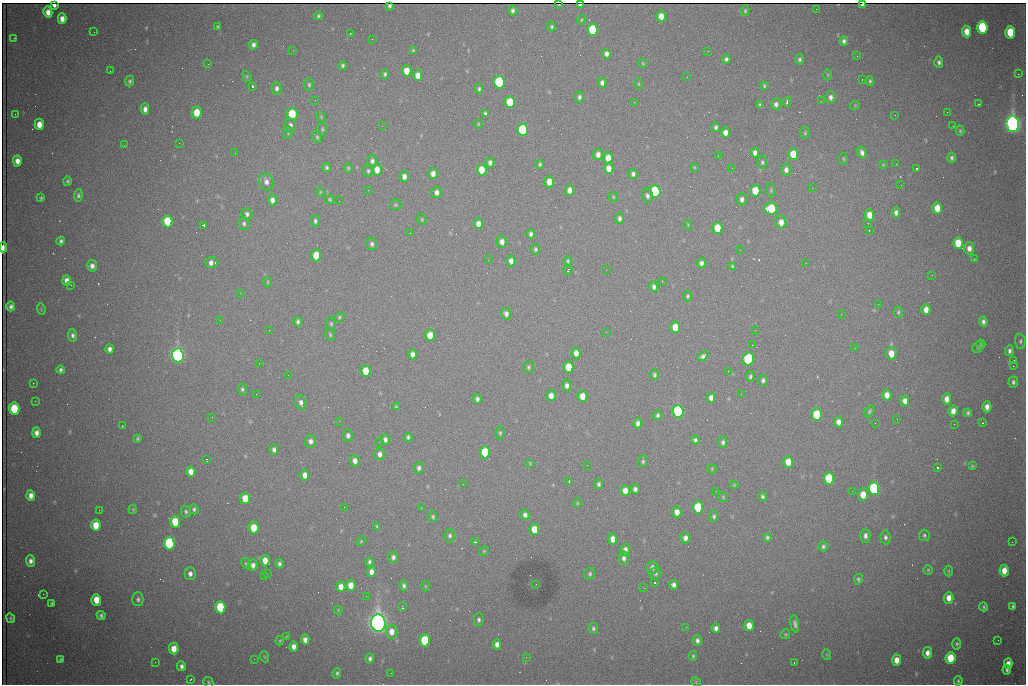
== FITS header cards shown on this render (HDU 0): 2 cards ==
NAXIS1  =                 1024 /fastest changing axis
NAXIS2  =                  682 /next to fastest changing axis

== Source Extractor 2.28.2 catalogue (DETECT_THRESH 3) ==
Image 1024 x 682 px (HDU 0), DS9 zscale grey, 1 PNG px = 1 image px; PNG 1028 x 686 px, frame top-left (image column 1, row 682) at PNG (2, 3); each listed source drawn as its Kron ellipse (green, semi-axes under 4 px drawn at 4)
Background 2070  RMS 27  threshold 81.9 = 3 sigma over >= 5 px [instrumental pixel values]
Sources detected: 415; all 415 listed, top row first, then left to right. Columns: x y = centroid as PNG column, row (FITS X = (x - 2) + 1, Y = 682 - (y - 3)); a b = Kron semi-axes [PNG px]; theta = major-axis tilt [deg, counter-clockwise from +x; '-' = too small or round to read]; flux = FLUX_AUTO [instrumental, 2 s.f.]
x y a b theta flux
54 5 4 4 - 5.1e+03
559 5 3 2 - 1.4e+03
580 5 4 3 - 3.8e+03
863 5 4 4 - 6.6e+03
390 6 3 3 - 3.2e+03
816 9 2 2 - 8.4e+02
513 11 5 3 - 4.6e+03
745 11 5 4 - 2.6e+03
48 12 5 4 - 1.3e+04
318 16 4 3 - 2.8e+03
661 16 5 4 - 1.7e+04
62 19 5 4 - 1.3e+04
581 20 5 3 - 2.1e+03
217 27 4 3 - 2.0e+03
551 27 5 4 - 3.3e+03
982 27 6 5 - 1.3e+05
593 30 6 5 - 9.8e+04
967 31 6 4 -84 2.0e+04
94 32 2 2 - 1.2e+03
1010 32 6 5 - 5.8e+04
350 33 2 2 - 1.5e+03
14 38 3 2 - 1.6e+03
372 39 2 2 - 1.0e+03
844 41 4 4 - 4.7e+03
253 45 4 4 - 6.3e+03
293 50 2 2 - 9.2e+02
413 50 3 2 - 1.9e+03
708 51 2 2 - 8.9e+02
606 54 5 4 - 7.1e+03
857 56 3 2 - 2.5e+03
726 59 4 4 - 4.5e+03
800 59 5 4 - 3.6e+03
939 62 6 4 -87 4.8e+03
643 63 5 3 - 1.7e+03
208 64 3 2 - 2.9e+03
343 66 4 3 - 3.6e+03
110 71 2 2 - 8.0e+02
407 71 5 5 - 2.8e+04
385 74 5 4 - 3.3e+03
1018 74 2 2 - 1.5e+04
418 75 5 4 - 1.5e+04
828 75 5 3 - 1.8e+03
247 76 6 4 -71 2.3e+03
687 77 2 2 - 1.1e+03
862 79 3 2 - 3.8e+03
130 81 5 4 - 3.5e+03
870 81 4 3 - 3.0e+03
499 82 6 5 - 2.0e+05
602 83 5 4 - 6.6e+03
638 84 5 3 - 1.8e+03
309 85 6 5 - 3.5e+03
252 86 3 3 - 1.0e+05
764 86 3 3 - 2.4e+03
277 88 6 5 - 6.0e+03
479 89 5 4 - 3.3e+03
579 97 6 4 78 5.0e+03
830 97 6 5 - 6.7e+03
315 100 2 2 - 1.1e+03
821 101 2 2 - 8.5e+02
510 102 6 5 - 6.2e+04
634 102 2 2 - 1.1e+03
787 102 5 3 - 3.6e+03
776 104 6 5 - 6.0e+03
979 104 2 2 - 1.3e+03
760 105 4 3 - 3.1e+03
855 105 5 3 - 1.6e+03
145 109 5 4 - 8.9e+03
197 112 6 5 - 3.7e+04
947 112 2 2 - 3.0e+03
485 113 4 3 - 3.4e+03
15 114 2 2 - 9.0e+02
292 114 6 6 - 8.5e+04
895 115 2 2 - 9.0e+02
321 117 5 4 - 2.1e+03
39 124 5 4 - 1.9e+04
478 124 5 4 - 2.0e+03
1013 124 8 6 -86 1.4e+06
290 125 7 6 - 7.8e+03
382 126 3 2 - 1.8e+03
953 126 2 2 - 8.5e+02
716 127 5 3 - 4.3e+03
322 129 7 5 -89 3.1e+03
523 130 6 5 - 2.4e+05
960 131 5 4 - 2.7e+03
725 132 5 4 - 1.2e+04
288 133 6 4 73 2.8e+03
805 133 6 5 - 2.6e+03
317 137 6 4 -76 3.0e+03
179 143 2 2 - 3.9e+03
124 145 3 2 - 2.0e+03
862 152 6 4 -73 6.8e+03
235 153 3 2 - 1.5e+03
755 153 5 4 - 8.7e+03
598 154 5 5 - 1.0e+04
793 154 6 5 - 3.9e+04
718 156 2 2 - 8.7e+02
608 158 6 5 - 2.2e+04
951 158 5 4 - 3.7e+03
843 159 6 3 -82 2.0e+03
17 161 5 4 - 1.3e+04
372 161 6 5 - 5.6e+03
762 162 6 5 - 3.2e+03
490 163 5 4 - 6.6e+03
540 164 4 3 - 3.1e+03
896 164 2 2 - 1.3e+03
883 165 3 3 - 1.6e+03
694 167 4 3 - 1.6e+03
327 168 5 4 - 3.4e+03
348 168 5 4 - 2.4e+03
609 168 5 4 - 1.5e+04
732 168 2 2 - 8.4e+02
917 169 3 3 - 5.0e+03
377 170 6 5 - 1.8e+04
482 170 6 5 - 3.7e+04
786 170 6 5 - 8.0e+03
368 171 6 5 - 3.7e+03
433 173 5 4 - 1.1e+04
633 174 5 4 - 5.4e+03
404 176 5 4 - 9.4e+03
67 181 5 4 - 2.9e+03
266 182 9 7 -73 1.0e+04
549 182 5 5 - 2.3e+04
901 185 2 2 - 1.7e+03
812 188 2 2 - 3.2e+03
368 190 2 2 - 8.3e+03
570 190 5 4 - 1.4e+04
771 190 7 4 -84 2.7e+03
655 191 6 5 - 2.2e+05
755 191 6 5 - 4.4e+04
320 192 5 3 - 1.7e+03
436 192 6 5 - 9.3e+03
78 195 6 4 85 3.7e+03
647 196 7 5 -79 5.1e+03
613 197 5 4 - 2.0e+03
41 198 4 3 - 2.7e+03
330 199 5 4 - 2.5e+03
742 199 6 5 - 6.8e+03
272 200 5 4 - 9.1e+03
339 201 2 2 - 1.0e+03
396 205 6 5 - 2.8e+03
937 208 6 5 - 2.8e+04
771 209 6 6 - 8.3e+04
896 213 5 4 - 6.5e+03
247 214 6 5 - 5.1e+03
870 215 6 4 -84 2.2e+04
619 218 6 4 -86 5.8e+03
422 219 6 4 -71 2.3e+03
167 221 6 5 - 8.4e+04
315 221 6 4 -86 4.0e+03
781 222 7 5 -74 1.7e+04
868 223 2 2 - 1.2e+03
244 224 6 5 - 4.0e+03
478 224 5 4 - 1.2e+04
204 225 3 3 - 6.5e+03
688 225 4 3 - 1.5e+03
717 228 6 5 - 4.0e+04
869 230 2 2 - 1.9e+03
410 233 2 2 - 9.6e+02
531 234 4 4 - 5.7e+03
61 241 4 4 - 4.0e+03
502 242 6 5 - 1.1e+04
958 243 6 5 - 4.0e+04
372 244 6 5 - 5.0e+03
3 247 5 3 - 1.1e+04
969 248 6 5 - 1.0e+04
535 249 5 5 - 3.8e+03
740 250 2 2 - 9.9e+02
316 255 6 5 - 4.6e+04
974 259 3 2 - 1.5e+03
488 260 3 2 - 2.3e+03
511 261 5 4 - 1.0e+04
568 261 5 4 - 2.5e+03
211 263 7 5 3 9.1e+03
701 263 5 4 - 7.6e+03
806 263 2 2 - 1.2e+03
92 266 6 5 - 8.4e+03
732 266 4 3 - 2.2e+03
568 270 4 2 - 1.9e+03
606 270 2 2 - 1.2e+03
932 275 2 2 - 1.3e+03
67 281 5 4 - 1.1e+04
662 281 3 2 - 2.2e+03
267 282 5 3 - 1.9e+03
71 285 2 2 - 7.1e+03
654 287 5 4 - 5.5e+03
240 293 2 2 - 9.0e+02
688 296 5 4 - 3.3e+03
878 304 2 2 - 1.2e+03
11 306 5 4 - 5.5e+03
41 309 6 3 -73 1.9e+03
926 309 5 4 - 1.4e+04
898 312 6 4 -79 2.7e+03
506 314 6 5 - 7.8e+03
841 314 2 2 - 2.5e+03
339 317 5 4 - 2.7e+03
220 320 2 2 - 1.0e+03
983 321 5 4 - 5.6e+03
298 322 5 3 - 4.4e+03
331 324 6 4 -75 2.6e+03
675 327 6 5 - 3.0e+04
269 330 2 2 - 8.5e+02
755 330 3 2 - 1.7e+03
606 332 2 2 - 8.4e+02
72 335 6 4 -83 5.2e+03
330 335 7 4 -65 2.8e+03
430 335 6 5 - 2.8e+04
1020 341 7 5 -84 4.0e+03
981 344 4 4 - 2.1e+03
752 345 2 2 - 4.2e+03
978 347 6 5 - 2.6e+03
855 348 2 2 - 7.6e+02
109 349 4 4 - 7.1e+03
1009 351 5 4 - 5.6e+03
576 353 5 4 - 1.4e+04
891 353 6 5 - 2.5e+04
413 354 5 4 - 9.5e+03
178 355 7 6 - 9.7e+05
703 356 6 4 43 6.0e+03
748 359 7 5 74 1.5e+05
1014 360 2 2 - 2.4e+03
259 363 2 2 - 1.6e+03
1013 366 2 2 - 1.9e+04
528 367 6 5 - 3.5e+03
568 367 6 5 - 3.8e+04
61 370 4 3 - 4.1e+03
366 371 6 5 - 3.4e+04
728 371 2 2 - 9.5e+02
288 375 2 2 - 1.4e+03
655 375 5 4 - 3.7e+03
750 376 5 4 - 3.3e+03
763 380 5 4 - 4.7e+03
1013 382 5 4 - 4.1e+03
33 383 2 2 - 2.6e+03
567 385 6 4 90 7.0e+03
242 389 5 4 - 3.7e+03
256 394 2 2 - 1.8e+03
741 394 2 2 - 8.8e+02
887 395 5 4 - 1.5e+04
551 396 5 4 - 1.4e+04
582 396 5 5 - 2.3e+04
711 398 5 4 - 9.2e+03
477 399 5 4 - 5.9e+03
947 399 5 4 - 1.2e+04
35 401 3 2 - 1.8e+03
905 401 5 4 - 1.1e+04
301 402 7 5 -79 7.4e+03
396 407 3 3 - 2.3e+03
987 407 5 4 - 1.1e+04
14 409 6 5 - 8.3e+04
678 411 6 5 - 4.4e+05
870 411 7 4 58 3.3e+03
953 411 5 4 - 1.1e+04
968 413 4 3 - 3.3e+03
658 415 5 4 - 4.0e+03
817 415 6 5 - 7.3e+04
212 417 2 2 - 7.8e+02
897 419 2 2 - 1.1e+03
339 421 3 2 - 1.4e+03
838 422 5 4 - 1.1e+04
638 423 5 4 - 8.8e+03
875 423 2 2 - 1.6e+03
982 423 3 2 - 2.3e+03
954 424 2 2 - 9.5e+03
122 426 3 2 - 1.9e+03
36 433 5 4 - 9.3e+03
500 433 6 4 81 3.0e+03
348 435 6 5 - 6.3e+03
408 437 4 4 - 4.6e+03
137 439 3 3 - 2.5e+03
385 439 5 4 - 6.3e+03
695 440 4 4 - 4.0e+03
310 441 6 5 - 8.2e+03
379 442 2 2 - 8.2e+02
723 442 6 4 87 4.7e+03
274 450 5 4 - 5.5e+03
485 452 6 5 - 1.0e+05
380 454 6 5 - 8.4e+03
206 459 3 2 - 2.0e+03
355 461 5 5 - 9.6e+03
643 461 6 5 - 2.9e+03
788 462 6 5 - 2.5e+04
530 463 4 3 - 1.8e+03
587 465 2 2 - 5.6e+03
972 466 4 4 - 2.0e+03
938 467 3 3 - 8.0e+03
419 468 5 5 - 5.8e+03
712 469 5 4 - 2.1e+03
191 471 5 4 - 1.5e+04
305 475 5 4 - 1.4e+04
829 478 6 5 - 9.0e+04
569 481 3 2 - 2.0e+03
463 484 2 2 - 1.3e+03
599 484 5 4 - 4.2e+03
734 485 4 3 - 1.7e+03
635 489 5 4 - 6.7e+03
874 489 6 5 - 3.3e+05
625 491 5 5 - 1.6e+04
716 491 2 2 - 2.3e+03
852 491 2 2 - 1.4e+03
31 495 5 4 - 1.1e+04
863 495 6 5 - 2.6e+04
723 497 5 5 - 2.1e+03
763 497 4 4 - 3.7e+03
245 498 6 5 - 3.6e+04
577 503 5 3 - 1.7e+03
344 507 2 2 - 4.0e+03
698 507 6 5 - 1.1e+05
421 508 2 2 - 9.4e+02
133 509 4 3 - 1.9e+03
194 509 5 4 - 3.9e+03
99 510 2 2 - 8.5e+02
186 512 6 5 - 3.6e+03
677 512 5 4 - 1.4e+04
525 515 5 4 - 6.0e+03
714 516 5 4 - 3.3e+03
433 517 5 4 - 3.4e+03
175 522 6 5 - 5.2e+04
96 525 6 5 - 3.1e+04
377 526 3 3 - 2.0e+03
254 528 6 5 - 4.4e+04
534 529 6 5 - 3.2e+04
924 535 6 5 - 3.2e+03
450 536 7 5 86 4.4e+03
865 536 7 5 90 8.5e+03
767 537 4 4 - 3.3e+03
885 537 7 5 -85 5.1e+03
685 538 5 4 - 8.3e+03
613 539 5 4 - 1.5e+04
361 541 5 4 - 2.1e+03
475 542 4 3 - 2.4e+03
1012 542 2 2 - 8.3e+02
169 543 6 5 - 2.2e+05
823 546 5 5 - 4.3e+03
625 550 6 5 - 9.6e+03
484 551 5 4 - 2.1e+03
393 557 5 5 - 5.0e+03
624 558 7 5 -89 6.3e+03
265 560 6 5 - 1.8e+04
30 561 6 4 -86 7.4e+03
369 562 4 4 - 3.8e+03
246 564 6 4 -63 2.7e+03
279 564 5 3 - 4.4e+03
253 565 6 5 - 8.4e+03
652 567 6 5 - 7.0e+03
928 570 5 5 - 2.3e+03
949 571 5 3 - 2.0e+03
1004 571 6 4 86 2.0e+04
371 572 5 4 - 9.9e+03
267 573 3 2 - 2.8e+03
655 573 6 5 - 4.2e+03
190 574 6 5 - 7.5e+03
590 574 6 5 - 3.6e+03
264 576 2 2 - 9.2e+02
858 579 5 4 - 3.3e+03
654 583 3 3 - 1.0e+05
536 584 2 2 - 9.9e+02
351 585 5 4 - 2.2e+04
404 585 5 4 - 4.2e+03
673 585 5 4 - 6.8e+03
425 586 5 3 - 1.7e+03
341 587 5 4 - 1.5e+04
644 588 2 2 - 1.3e+03
43 594 2 2 - 9.7e+03
366 596 2 2 - 8.4e+02
949 598 6 4 89 1.8e+04
138 599 7 5 -90 4.7e+03
96 600 6 5 - 3.0e+04
52 603 4 3 - 3.0e+03
1013 606 4 3 - 3.4e+03
220 607 6 5 - 9.2e+04
402 607 4 2 - 1.6e+03
984 607 4 4 - 2.6e+03
338 610 4 4 - 1.6e+03
101 616 5 4 - 4.1e+03
11 618 5 4 - 2.3e+03
479 620 6 5 - 4.2e+03
378 623 8 7 - 1.8e+06
795 624 9 4 -80 5.2e+03
749 625 5 5 - 2.2e+04
686 627 2 2 - 1.0e+03
593 628 5 4 - 3.8e+03
716 628 5 4 - 7.6e+03
392 632 7 6 - 1.8e+04
785 634 5 4 - 2.2e+03
286 637 4 3 - 1.6e+03
305 640 5 4 - 9.8e+03
425 640 6 5 - 1.3e+05
697 640 5 4 - 5.7e+03
998 640 3 2 - 1.4e+03
280 641 5 3 - 2.0e+03
497 644 5 4 - 8.7e+03
957 644 6 4 89 2.8e+03
294 647 5 4 - 1.0e+04
174 649 6 5 - 2.0e+04
927 653 6 4 82 1.0e+04
827 655 5 3 - 1.8e+03
693 656 5 3 - 2.7e+03
265 657 5 3 - 1.8e+03
526 657 2 2 - 9.3e+02
370 658 5 3 - 4.7e+03
950 658 6 5 - 6.1e+04
254 659 2 2 - 5.6e+03
61 660 4 3 - 2.8e+03
896 660 5 4 - 1.6e+04
155 662 2 2 - 9.1e+02
794 663 2 2 - 1.4e+03
1008 663 5 4 - 1.2e+04
182 666 5 4 - 6.3e+03
1007 670 5 4 - 4.2e+03
337 673 5 3 - 3.0e+03
391 673 2 2 - 7.3e+02
191 679 3 2 - 1.9e+03
958 681 5 3 - 2.7e+03
208 682 5 4 - 2.6e+03
696 682 5 4 - 2.2e+03
At the frame edge (FLAGS 8, measured only in part): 5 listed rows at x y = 54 5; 580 5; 863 5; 3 247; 208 682

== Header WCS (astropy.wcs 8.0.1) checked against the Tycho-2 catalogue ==
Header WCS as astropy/WCSLIB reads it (CRVAL/CRPIX/CD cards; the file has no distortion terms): RA---TAN/DEC--TAN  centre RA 06:56:13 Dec +31:26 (104.05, +31.43 deg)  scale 1.44 arcsec/px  FOV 24.5' x 16.3'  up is -93 deg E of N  parity flipped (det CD > 0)
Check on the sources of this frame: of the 60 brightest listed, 9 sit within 2.2 arcsec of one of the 16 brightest Tycho-2 stars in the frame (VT <= 13.07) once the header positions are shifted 0.31 arcsec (0.22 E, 0.22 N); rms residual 1.21 arcsec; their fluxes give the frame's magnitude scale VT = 24.87 - 2.5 log10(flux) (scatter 0.11 mag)
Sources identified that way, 9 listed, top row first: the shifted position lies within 2.2 arcsec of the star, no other Tycho-2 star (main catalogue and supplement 1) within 4.4 arcsec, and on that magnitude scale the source's flux lands within +1.5 / -3 mag of the star's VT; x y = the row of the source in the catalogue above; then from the Tycho-2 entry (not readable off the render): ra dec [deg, ICRS J2000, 3 dp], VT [Tycho-2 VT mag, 2 dp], TYC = Tycho-2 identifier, HIP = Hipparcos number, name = IAU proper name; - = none
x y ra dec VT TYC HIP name
593 30 103.904 +31.460 12.65 2437-721-1 - -
523 130 103.952 +31.434 11.53 2437-424-1 - -
655 191 103.978 +31.488 11.51 2437-421-1 - -
771 209 103.984 +31.534 11.82 2437-428-1 - -
178 355 104.065 +31.301 9.89 2437-425-1 - -
748 359 104.055 +31.528 12.03 2437-1294-1 - -
678 411 104.081 +31.501 10.83 2437-37-1 - -
378 623 104.185 +31.385 8.52 2437-370-1 33393 -
425 640 104.192 +31.404 11.68 2437-91-1 - -